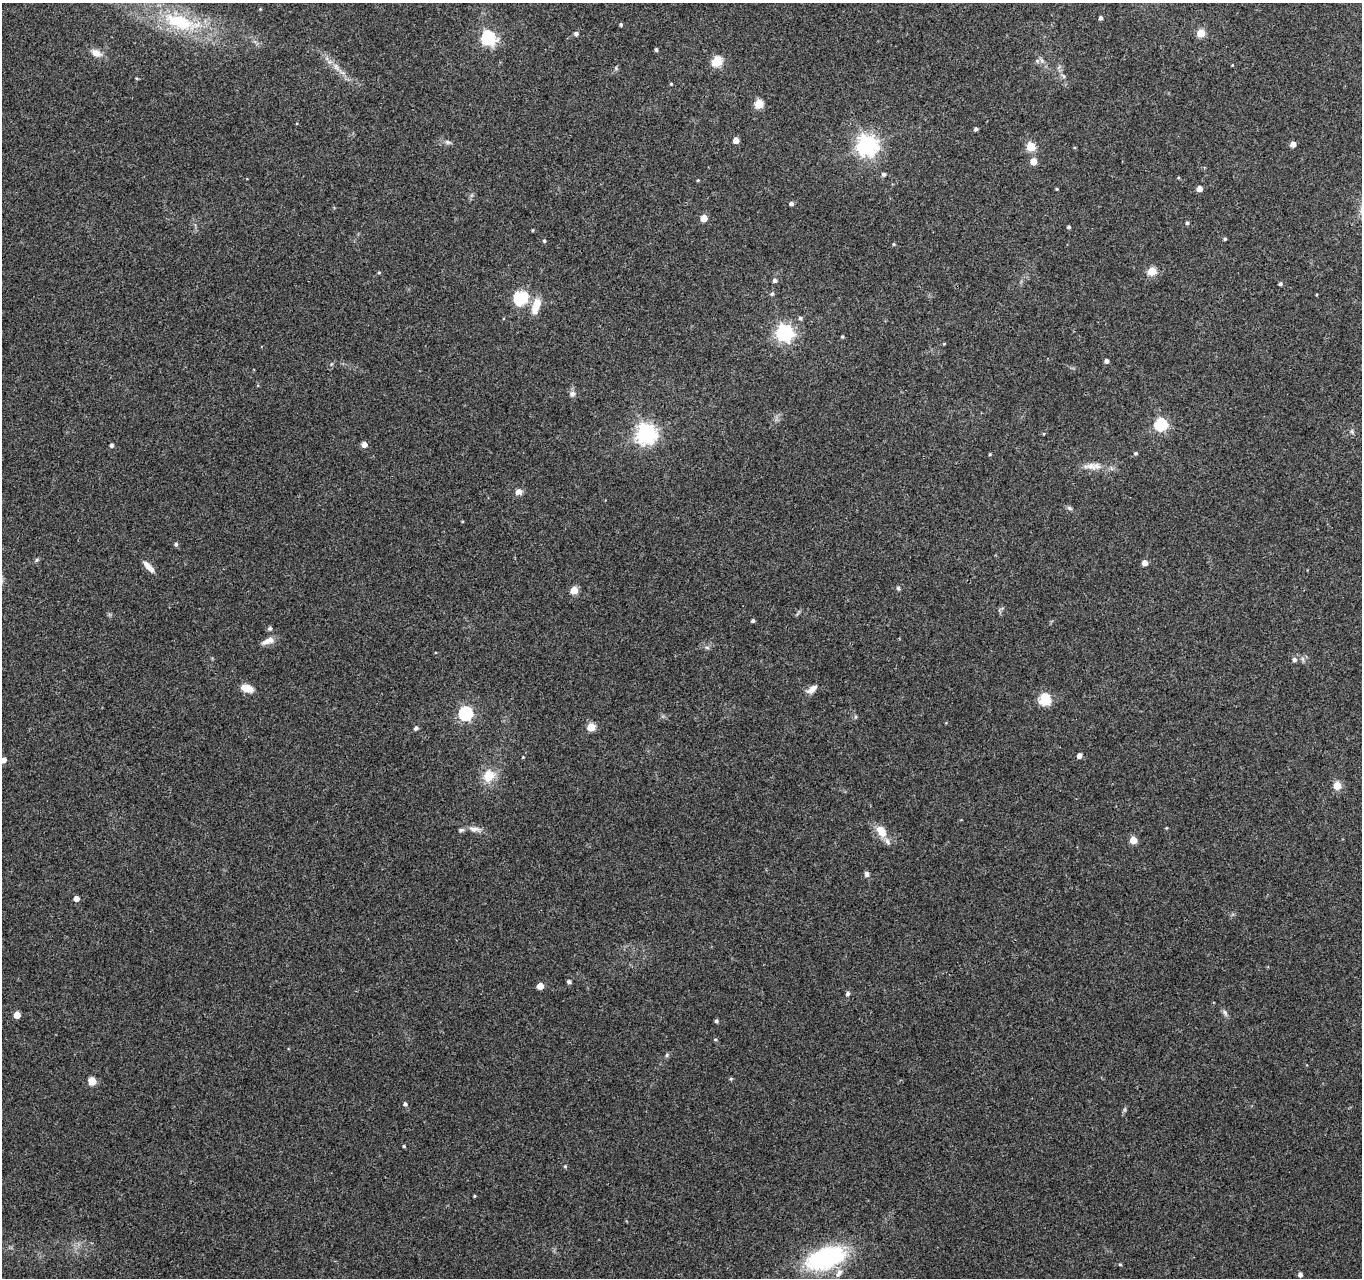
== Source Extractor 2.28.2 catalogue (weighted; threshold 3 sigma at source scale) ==
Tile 10 of 4 x 4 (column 2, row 3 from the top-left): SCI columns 1361-2720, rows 1492-2767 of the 5450 x 5597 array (HDU 1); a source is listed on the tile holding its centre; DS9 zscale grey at full resolution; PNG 1364 x 1280 px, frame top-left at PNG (2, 3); no overlay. Shown black and unused: <1% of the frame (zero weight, under 3 of 4 exposures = <1% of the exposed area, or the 3 px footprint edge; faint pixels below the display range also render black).
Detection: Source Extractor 2.28.2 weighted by HDU 2 'WHT'; one run over the whole footprint, this tile lists its part. Background 0.069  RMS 0.0045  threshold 0.0204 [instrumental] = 3 sigma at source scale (4.5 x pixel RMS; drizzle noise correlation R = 1.50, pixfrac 1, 0.0396/0.0396 arcsec/px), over >= 5 px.
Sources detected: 106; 3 inside a brighter listed object's ellipse — not listed separately; the other 103 listed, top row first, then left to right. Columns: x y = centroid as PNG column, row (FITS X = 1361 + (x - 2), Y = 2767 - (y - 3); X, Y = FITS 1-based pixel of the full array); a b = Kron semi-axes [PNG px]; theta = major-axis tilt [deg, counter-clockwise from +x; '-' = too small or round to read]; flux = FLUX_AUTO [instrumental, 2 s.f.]
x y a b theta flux
260 9 4 4 - 0.37
1101 18 4 3 - 1.4
181 22 54 20 -16 36
621 24 4 4 - 0.72
1201 33 5 5 - 15
576 34 5 5 - 1.1
488 38 6 6 - 81
656 50 4 4 - 0.86
96 53 11 8 -26 4.1
1042 61 8 5 -59 1.4
717 62 5 5 - 34
1232 65 3 3 - 0.31
336 67 11 7 -55 2.9
1063 76 7 4 -53 0.88
671 84 4 4 - 0.52
759 104 5 5 - 19
976 129 4 3 - 1.2
736 140 4 4 - 5.4
448 142 7 5 -21 1.1
1293 144 5 4 - 3.3
867 145 7 7 - 270
1031 147 5 5 - 21
1033 161 5 5 - 7.2
883 174 5 4 - 1.1
698 180 4 3 - 0.41
1057 189 4 3 - 0.47
1199 189 5 4 - 3.9
791 203 5 4 - 1.3
704 218 5 5 - 8.6
1187 223 5 4 - 0.74
1069 227 4 3 - 0.74
532 230 4 3 - 0.38
1225 239 4 4 - 0.65
544 241 4 4 - 0.69
894 244 4 4 - 0.47
1152 271 5 5 - 14
379 272 5 3 - 0.45
775 281 5 5 - 1.1
1280 284 4 4 - 1
772 294 6 5 - 0.69
521 298 19 16 27 15
536 306 22 10 73 7
800 318 5 5 - 1
784 333 7 6 - 150
842 337 4 3 - 0.59
1106 361 4 4 - 1.6
572 394 8 7 - 1.6
1161 425 6 6 - 57
1352 431 6 5 - 0.9
646 433 7 7 - 250
364 444 5 5 - 3.4
112 445 5 4 - 1.1
1136 453 5 4 - 0.83
990 454 4 3 - 0.49
1093 466 28 9 1 5.5
518 492 8 7 - 2.4
1069 508 8 5 -27 0.96
176 544 5 5 - 0.84
37 560 6 5 - 0.73
1145 563 5 5 - 3.6
149 567 16 6 -46 3.5
898 588 6 5 - 0.68
574 590 5 5 - 12
753 621 4 3 - 0.93
270 628 6 5 - 0.9
267 641 18 7 23 3.2
707 647 7 4 -2 0.82
1294 660 5 5 - 1.3
247 688 13 7 -18 5.6
812 689 14 7 36 3.1
1045 699 6 5 - 43
466 713 6 6 - 85
855 717 6 4 89 0.6
591 727 5 5 - 14
416 728 5 4 - 1.2
1079 755 4 4 - 2.5
523 757 3 3 - 0.33
3 760 5 4 - 2.8
489 775 12 10 61 9.7
1337 786 5 5 - 12
1166 828 4 3 - 0.36
474 829 18 7 -11 2.9
881 831 16 10 -55 6.1
1133 840 5 5 - 9
867 874 7 6 - 1.3
76 898 4 4 - 3.2
569 982 5 4 - 1.1
540 986 5 5 - 6
848 994 5 4 - 1.2
1225 1012 10 5 -53 1.3
17 1015 5 5 - 6.3
716 1021 5 4 - 0.77
715 1039 5 4 - 0.64
667 1055 5 5 - 0.72
731 1079 5 4 - 0.59
92 1081 5 5 - 13
405 1104 5 4 - 1
404 1146 4 3 - 0.55
565 1166 5 4 - 0.62
474 1196 3 3 - 0.44
825 1258 44 22 19 54
1120 1265 5 3 - 0.47
1300 1275 5 4 - 1.4
Isophote crosses this tile's border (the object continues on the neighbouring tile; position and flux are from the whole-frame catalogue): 2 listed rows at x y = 3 760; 825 1258